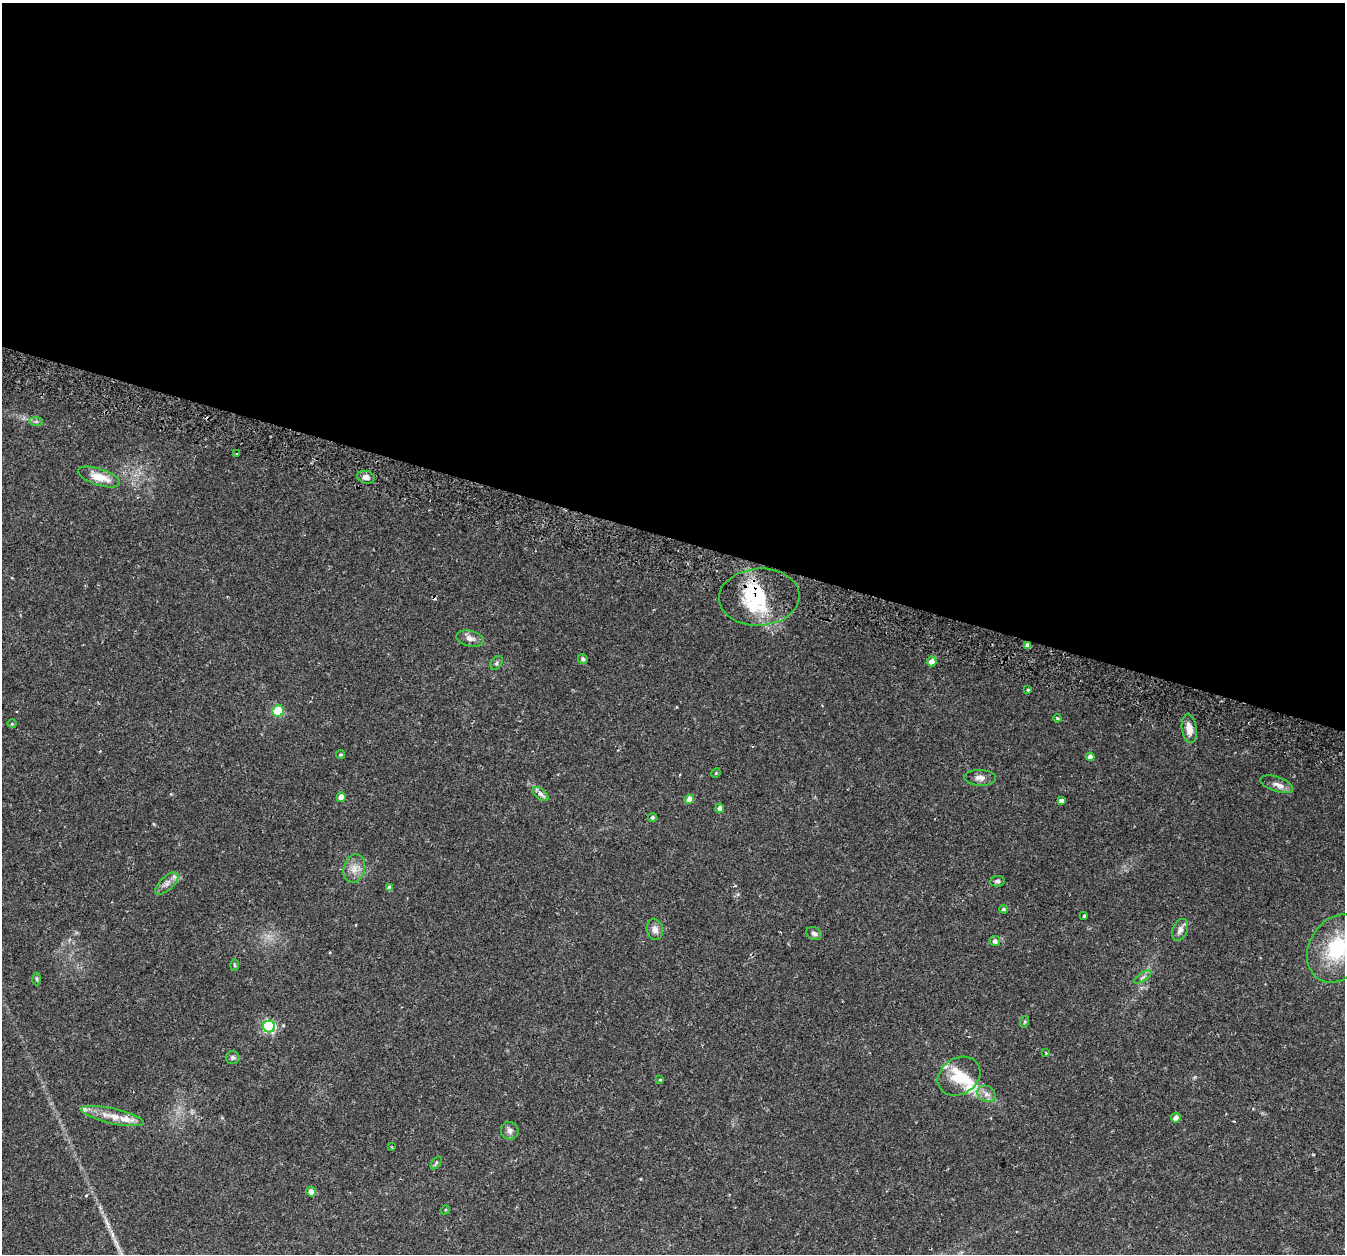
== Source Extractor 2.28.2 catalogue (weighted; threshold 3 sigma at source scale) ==
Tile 3 of 4 x 4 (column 3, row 1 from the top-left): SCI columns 2753-4095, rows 4049-5300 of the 5514 x 5654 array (HDU 1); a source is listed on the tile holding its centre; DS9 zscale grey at full resolution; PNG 1347 x 1256 px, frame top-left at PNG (2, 3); each listed source drawn as its Kron ellipse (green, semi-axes under 4 px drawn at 4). Shown black and unused: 43% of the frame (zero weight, under 2 of 3 exposures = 5% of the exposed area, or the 3 px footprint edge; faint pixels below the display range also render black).
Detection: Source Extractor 2.28.2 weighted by HDU 2 'WHT'; one run over the whole footprint, this tile lists its part. Background 0.0481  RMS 0.0041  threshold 0.0184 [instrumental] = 3 sigma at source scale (4.5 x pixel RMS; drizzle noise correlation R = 1.50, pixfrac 1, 0.0396/0.0396 arcsec/px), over >= 5 px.
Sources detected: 65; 3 cosmic-ray / hot-pixel residue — neither listed nor drawn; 8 inside a brighter listed object's ellipse — not listed separately; the other 54 listed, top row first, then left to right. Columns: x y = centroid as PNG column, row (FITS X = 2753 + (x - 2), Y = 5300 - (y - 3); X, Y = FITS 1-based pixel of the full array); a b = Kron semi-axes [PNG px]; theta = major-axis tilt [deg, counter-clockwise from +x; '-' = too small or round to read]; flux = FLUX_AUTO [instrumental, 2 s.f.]
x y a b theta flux
36 422 7 4 -1 0.79
236 454 3 3 - 0.49
99 477 22 8 -18 6.7
366 477 9 6 -11 2.1
759 597 40 28 4 23
470 638 14 8 -12 2.4
1028 646 4 4 - 1.8
583 659 5 4 - 1
932 661 5 4 - 2.5
497 663 7 5 54 1.2
1028 690 3 3 - 0.43
278 711 6 5 - 16
1057 718 4 3 - 0.42
12 724 4 4 - 0.4
1189 729 14 7 -82 4.3
340 754 4 4 - 0.56
1090 757 4 4 - 1.9
716 773 5 4 - 0.37
980 778 16 8 -1 2.3
1277 784 17 7 -19 2.3
541 794 9 5 -38 1.8
341 797 5 4 - 4.6
689 799 5 4 - 4.4
1061 801 4 3 - 13
720 808 4 4 - 1.6
652 817 4 4 - 0.78
354 868 14 10 74 3.8
997 881 7 5 5 0.9
167 883 14 6 42 2.3
389 888 4 4 - 1.6
1003 909 4 4 - 0.73
1084 916 4 3 - 0.42
655 929 10 8 -79 2.3
1180 930 11 7 68 2.1
814 934 8 6 -25 1
995 941 5 5 - 1.4
1337 948 36 28 60 26
234 965 6 3 -88 0.4
1143 977 10 4 33 0.92
37 979 6 4 -89 0.59
1024 1022 6 4 70 0.51
269 1026 6 6 - 45
1046 1053 3 3 - 0.57
233 1057 7 6 - 0.95
959 1076 22 18 33 9.7
660 1080 4 3 - 0.36
986 1094 9 7 -34 2
113 1116 32 7 -12 5.9
1176 1118 5 4 - 2.6
510 1131 9 9 - 1.7
392 1147 4 2 - 0.34
436 1163 7 4 54 0.55
311 1192 5 5 - 2.4
445 1210 5 3 - 0.32
Overlapping masked pixels (flux is a lower limit): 1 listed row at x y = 759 597
Isophote crosses this tile's border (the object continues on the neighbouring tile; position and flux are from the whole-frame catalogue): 1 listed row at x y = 1337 948